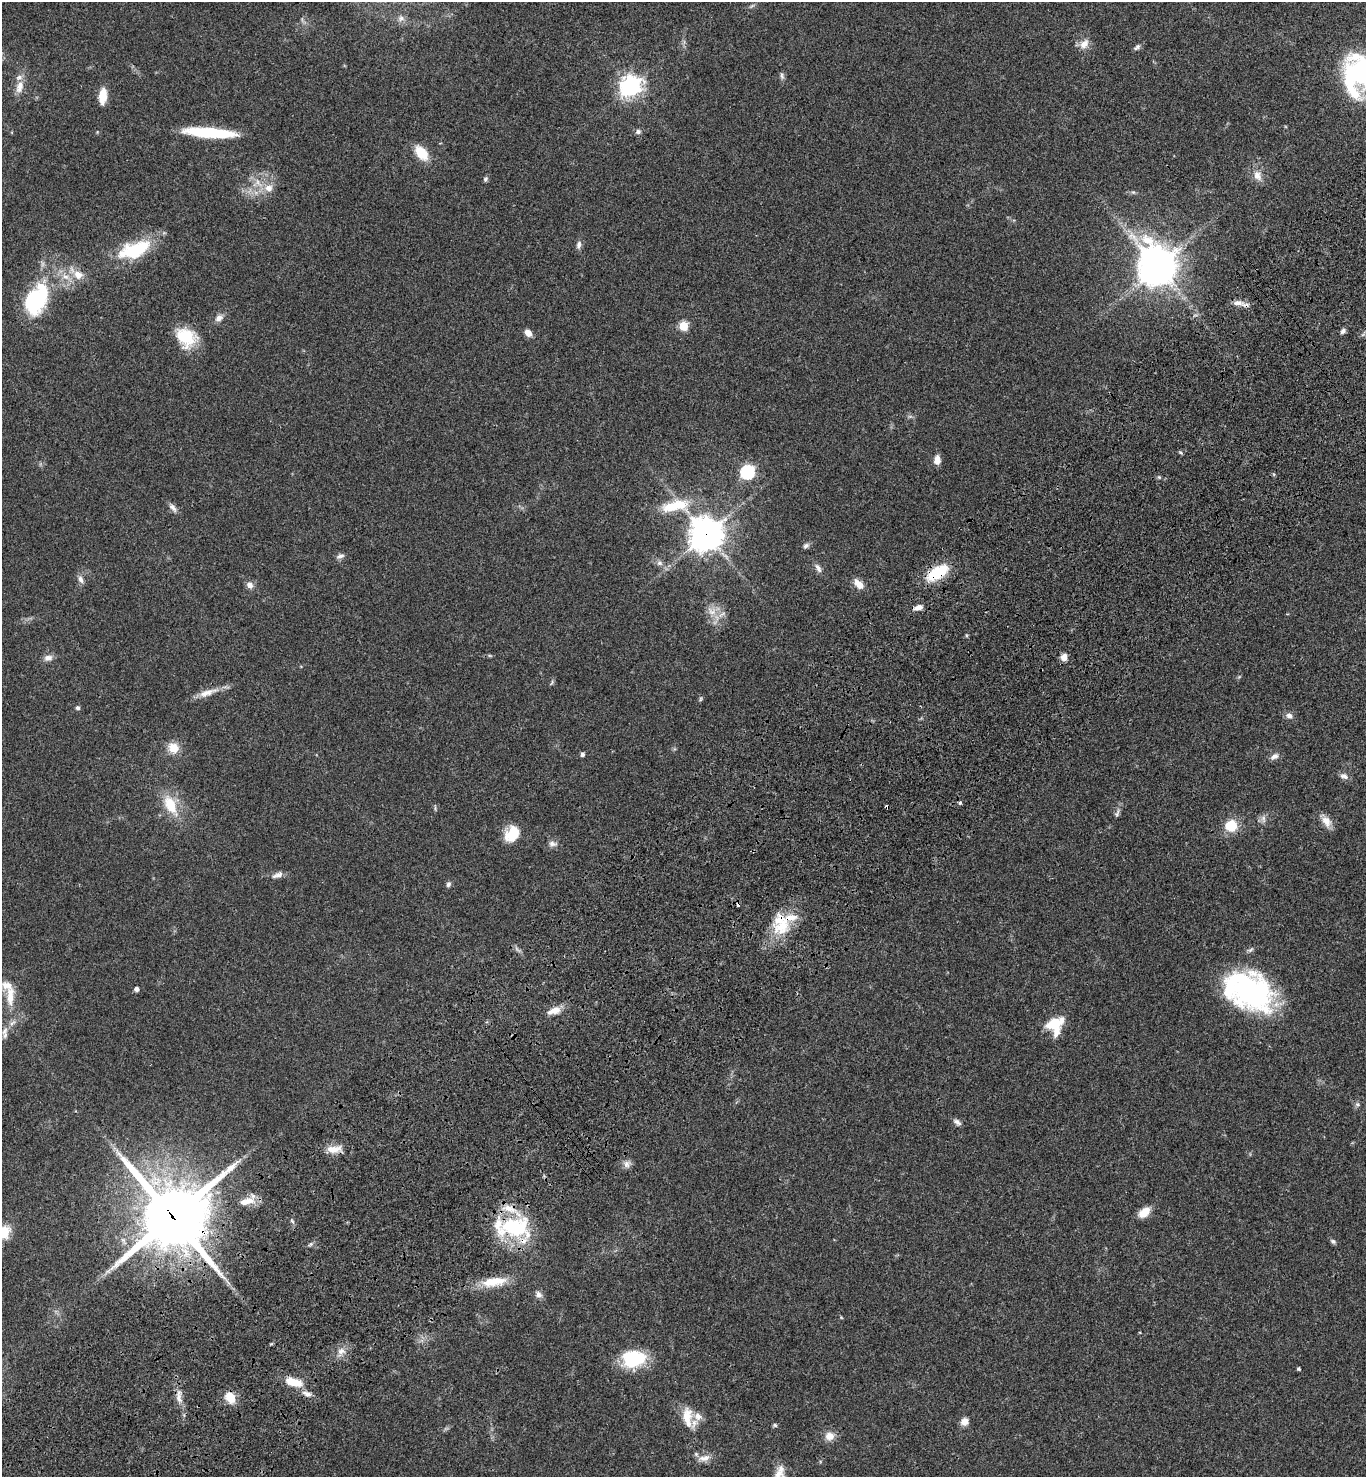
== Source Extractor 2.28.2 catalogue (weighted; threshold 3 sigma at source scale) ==
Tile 7 of 4 x 4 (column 3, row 2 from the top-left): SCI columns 2972-4335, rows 3054-4528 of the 6082 x 6105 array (HDU 1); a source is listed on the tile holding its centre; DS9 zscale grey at full resolution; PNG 1368 x 1479 px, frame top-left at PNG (2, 2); no overlay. Shown black and unused: <1% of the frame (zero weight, under 3 of 4 exposures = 6% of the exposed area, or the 3 px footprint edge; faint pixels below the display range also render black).
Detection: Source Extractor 2.28.2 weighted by HDU 2 'WHT'; one run over the whole footprint, this tile lists its part. Background 0.0474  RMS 0.0054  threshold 0.0244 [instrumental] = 3 sigma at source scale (4.5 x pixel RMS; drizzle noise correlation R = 1.50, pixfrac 1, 0.05/0.05 arcsec/px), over >= 5 px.
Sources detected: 124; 3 too faint to see at this stretch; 2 inside a brighter object's white glare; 3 cosmic-ray / hot-pixel residue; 1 long thin detection or spike segment (spike, bleed or trail) — not listed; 13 inside a brighter listed object's ellipse — not listed separately; the other 102 listed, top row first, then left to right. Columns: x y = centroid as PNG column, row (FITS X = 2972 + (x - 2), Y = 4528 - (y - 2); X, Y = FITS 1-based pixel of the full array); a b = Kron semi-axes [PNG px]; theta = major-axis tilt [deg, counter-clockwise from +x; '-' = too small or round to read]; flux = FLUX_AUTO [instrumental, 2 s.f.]
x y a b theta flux
401 18 10 9 - 2.8
1084 44 16 11 47 4.6
1137 47 10 5 39 1.4
1362 73 36 28 -50 85
782 76 10 6 -78 1.4
631 86 8 7 - 340
19 87 18 10 76 5.5
103 96 15 7 85 9.5
97 132 4 4 - 0.44
638 132 7 6 - 1.6
210 133 49 9 -4 37
421 153 16 10 -52 14
1258 176 16 11 -70 5.2
485 179 7 6 - 1.1
269 188 11 11 - 5.4
1133 192 6 5 - 0.89
579 245 11 6 79 2.2
134 250 38 17 19 33
1157 268 11 7 48 970
78 275 15 12 -35 6.9
34 301 33 25 84 37
1238 303 16 7 2 3.6
219 318 11 8 40 3.1
683 326 5 5 - 29
1343 331 7 5 55 1.6
528 333 9 7 -48 3.6
186 337 23 18 -38 20
910 416 7 4 0 1
1180 452 6 4 -43 0.72
937 460 11 7 86 4.1
747 472 6 6 - 96
1159 477 5 4 - 0.73
675 506 44 17 8 22
173 507 14 6 -51 2.5
706 534 12 11 - 840
806 546 8 6 38 1.6
340 556 11 7 25 1.9
659 563 8 7 - 2
818 568 13 6 -60 2.4
938 572 28 13 32 21
81 579 12 6 -66 2.4
859 584 15 8 -46 5.1
250 585 9 7 -54 3
918 607 10 6 16 3.3
712 611 16 11 -38 6.6
490 656 6 4 -19 0.69
1064 657 8 7 - 3.8
48 658 12 9 7 3
1239 677 6 4 19 0.6
552 682 10 3 51 0.77
207 692 31 8 18 6.8
701 699 7 5 70 0.78
78 708 5 5 - 1.3
1289 716 10 8 -26 2.4
173 748 15 13 -72 7
582 754 6 5 - 1.2
1274 756 12 7 28 2.6
1344 776 11 7 -16 2.5
171 805 30 16 -63 16
435 808 8 4 -84 0.76
1117 813 15 5 74 1.9
1263 819 11 6 90 2.2
1326 821 18 10 -56 4.9
1231 826 16 15 - 11
512 834 18 14 58 13
552 844 13 8 -5 2.5
277 875 15 7 22 2.8
448 884 7 5 71 1.5
782 926 29 22 44 20
136 989 5 5 - 2.2
1251 992 45 35 -37 110
10 996 30 12 88 11
554 1011 18 8 19 5.9
1054 1024 23 13 22 13
4 1031 12 8 69 2.9
1357 1104 7 6 - 1.3
957 1122 11 6 -35 1.9
334 1149 19 9 6 6.7
627 1164 11 10 - 2.8
246 1201 25 10 12 7.7
1144 1212 14 9 41 7.3
172 1216 23 23 - 4200
292 1221 9 5 -62 1
514 1227 30 20 -19 55
4 1232 15 12 57 12
1333 1241 7 6 - 1.3
310 1244 7 4 45 0.99
494 1282 33 11 9 14
539 1294 11 8 -53 2.4
1140 1332 4 2 - 0.39
341 1351 13 11 51 4.7
633 1359 23 17 10 31
1299 1369 3 3 - 0.98
294 1382 22 9 -15 11
307 1394 15 7 -18 3.4
230 1397 13 10 -63 9.3
179 1398 18 8 -77 4.6
687 1417 28 14 -85 11
964 1421 8 8 - 4.3
775 1425 6 4 -2 0.91
830 1436 12 11 - 5.1
704 1458 20 9 11 4.7
Overlapping masked pixels (flux is a lower limit): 5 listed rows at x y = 706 534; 938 572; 782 926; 172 1216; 514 1227
Isophote crosses this tile's border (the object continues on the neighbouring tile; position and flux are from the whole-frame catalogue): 2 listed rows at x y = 1362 73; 4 1232